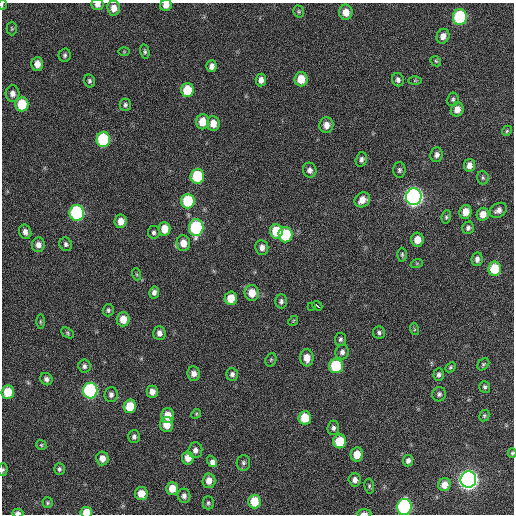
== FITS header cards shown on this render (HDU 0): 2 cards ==
NAXIS1  =                  512 / Axis length
NAXIS2  =                  512 / Axis length

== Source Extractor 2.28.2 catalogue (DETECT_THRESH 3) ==
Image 512 x 512 px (HDU 0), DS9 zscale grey, 1 PNG px = 1 image px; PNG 516 x 516 px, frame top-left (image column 1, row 512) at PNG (2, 3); each listed source drawn as its Kron ellipse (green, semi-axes under 4 px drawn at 4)
Background 87.3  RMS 9.4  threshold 28.1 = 3 sigma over >= 5 px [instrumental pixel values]
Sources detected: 131; all 131 listed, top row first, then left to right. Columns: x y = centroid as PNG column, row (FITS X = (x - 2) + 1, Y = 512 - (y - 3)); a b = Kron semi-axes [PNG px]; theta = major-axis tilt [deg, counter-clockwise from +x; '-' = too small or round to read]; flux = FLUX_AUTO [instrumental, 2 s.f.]
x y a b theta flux
2 5 5 3 - 530
97 5 6 5 - 3100
166 5 6 5 - 4000
114 8 7 6 - 5800
299 11 6 5 - 990
346 12 7 6 - 6900
460 17 8 7 - 57000
12 29 7 5 -89 970
443 36 7 6 - 4100
145 51 7 4 -79 1300
124 52 6 4 0 640
65 55 6 6 - 1400
436 61 6 4 -45 930
37 64 7 6 - 5200
211 66 6 5 - 3100
301 79 7 6 - 11000
261 80 6 5 - 3600
398 80 6 6 - 2100
415 80 6 4 0 890
89 81 7 5 -77 1300
187 90 7 6 - 17000
13 94 8 7 - 3400
453 99 7 5 80 1400
22 104 7 6 - 21000
125 105 6 5 - 1500
457 109 7 6 - 4900
202 122 8 6 87 10000
213 123 7 6 - 7400
326 125 8 7 - 4700
507 131 5 4 - 860
103 139 8 7 - 51000
437 155 7 6 - 2400
361 159 7 5 75 1900
469 165 6 5 - 3900
310 170 7 6 - 2800
399 170 7 6 - 1500
197 176 7 6 - 29000
483 178 6 6 - 1300
414 197 8 8 - 290000
362 200 8 7 - 6300
188 201 7 6 - 30000
498 210 9 6 34 3200
465 212 7 6 - 6800
77 213 8 7 - 91000
483 214 6 6 - 5200
446 217 7 4 82 1100
121 221 6 6 - 6100
196 228 8 7 - 69000
468 228 6 5 - 1800
165 229 7 6 - 8500
276 231 7 6 - 18000
25 232 7 6 - 3000
154 232 6 6 - 1400
285 235 7 7 - 35000
417 240 7 6 - 6400
183 243 8 7 - 7000
66 244 7 6 - 1800
38 245 7 6 - 3500
262 247 7 6 - 3500
402 255 7 4 -89 1100
477 259 7 5 82 2600
417 263 6 4 19 730
495 269 7 6 - 19000
136 274 6 4 -70 730
154 292 6 5 - 2300
252 293 8 7 - 8900
231 298 7 6 - 9700
281 301 7 6 - 1900
311 306 2 2 - 7500
317 306 5 3 - 6300
108 310 6 5 - 1400
123 319 7 6 - 8400
293 321 5 4 - 630
40 322 7 3 -90 800
414 329 6 4 -72 770
68 333 7 4 -29 940
159 333 7 6 - 3400
379 333 6 6 - 1500
340 339 6 5 - 1400
342 352 7 6 - 2300
307 358 8 6 -86 6600
271 360 7 5 70 1100
483 364 7 5 46 1000
84 366 6 6 - 1800
336 366 7 7 - 34000
450 367 6 4 42 990
194 374 7 6 - 4000
232 374 6 5 - 2100
439 375 6 5 - 1700
46 379 6 6 - 2200
485 387 6 5 - 1400
90 391 8 7 - 120000
8 392 7 6 - 16000
152 392 6 5 - 4600
439 394 7 7 - 1700
111 395 7 6 - 2300
130 406 7 6 - 15000
196 414 5 4 - 770
167 416 7 6 - 9400
484 416 6 5 - 960
305 418 7 6 - 14000
167 424 7 6 - 10000
333 428 7 6 - 2000
134 437 6 6 - 1800
340 441 7 6 - 20000
41 445 5 4 - 850
195 450 8 7 - 3000
512 453 5 3 - 790
357 454 7 6 - 9200
102 458 7 6 - 5100
188 458 6 6 - 5500
212 461 6 4 -55 5900
408 461 5 5 - 2300
243 463 8 6 85 1700
59 469 5 5 - 1300
3 470 6 5 - 1100
355 480 6 6 - 2900
468 480 8 8 - 370000
209 481 7 6 - 5300
444 485 6 6 - 6200
369 486 7 5 -82 1100
172 488 6 6 - 8300
141 494 6 6 - 8600
184 496 7 6 - 2400
254 501 7 6 - 15000
48 503 5 5 - 970
208 503 6 5 - 1300
404 507 8 7 - 120000
86 512 6 5 - 8900
18 513 5 4 - 2600
364 513 7 3 0 2000
At the frame edge (FLAGS 8, measured only in part): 9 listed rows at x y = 2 5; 97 5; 166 5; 512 453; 3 470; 404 507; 86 512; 18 513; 364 513